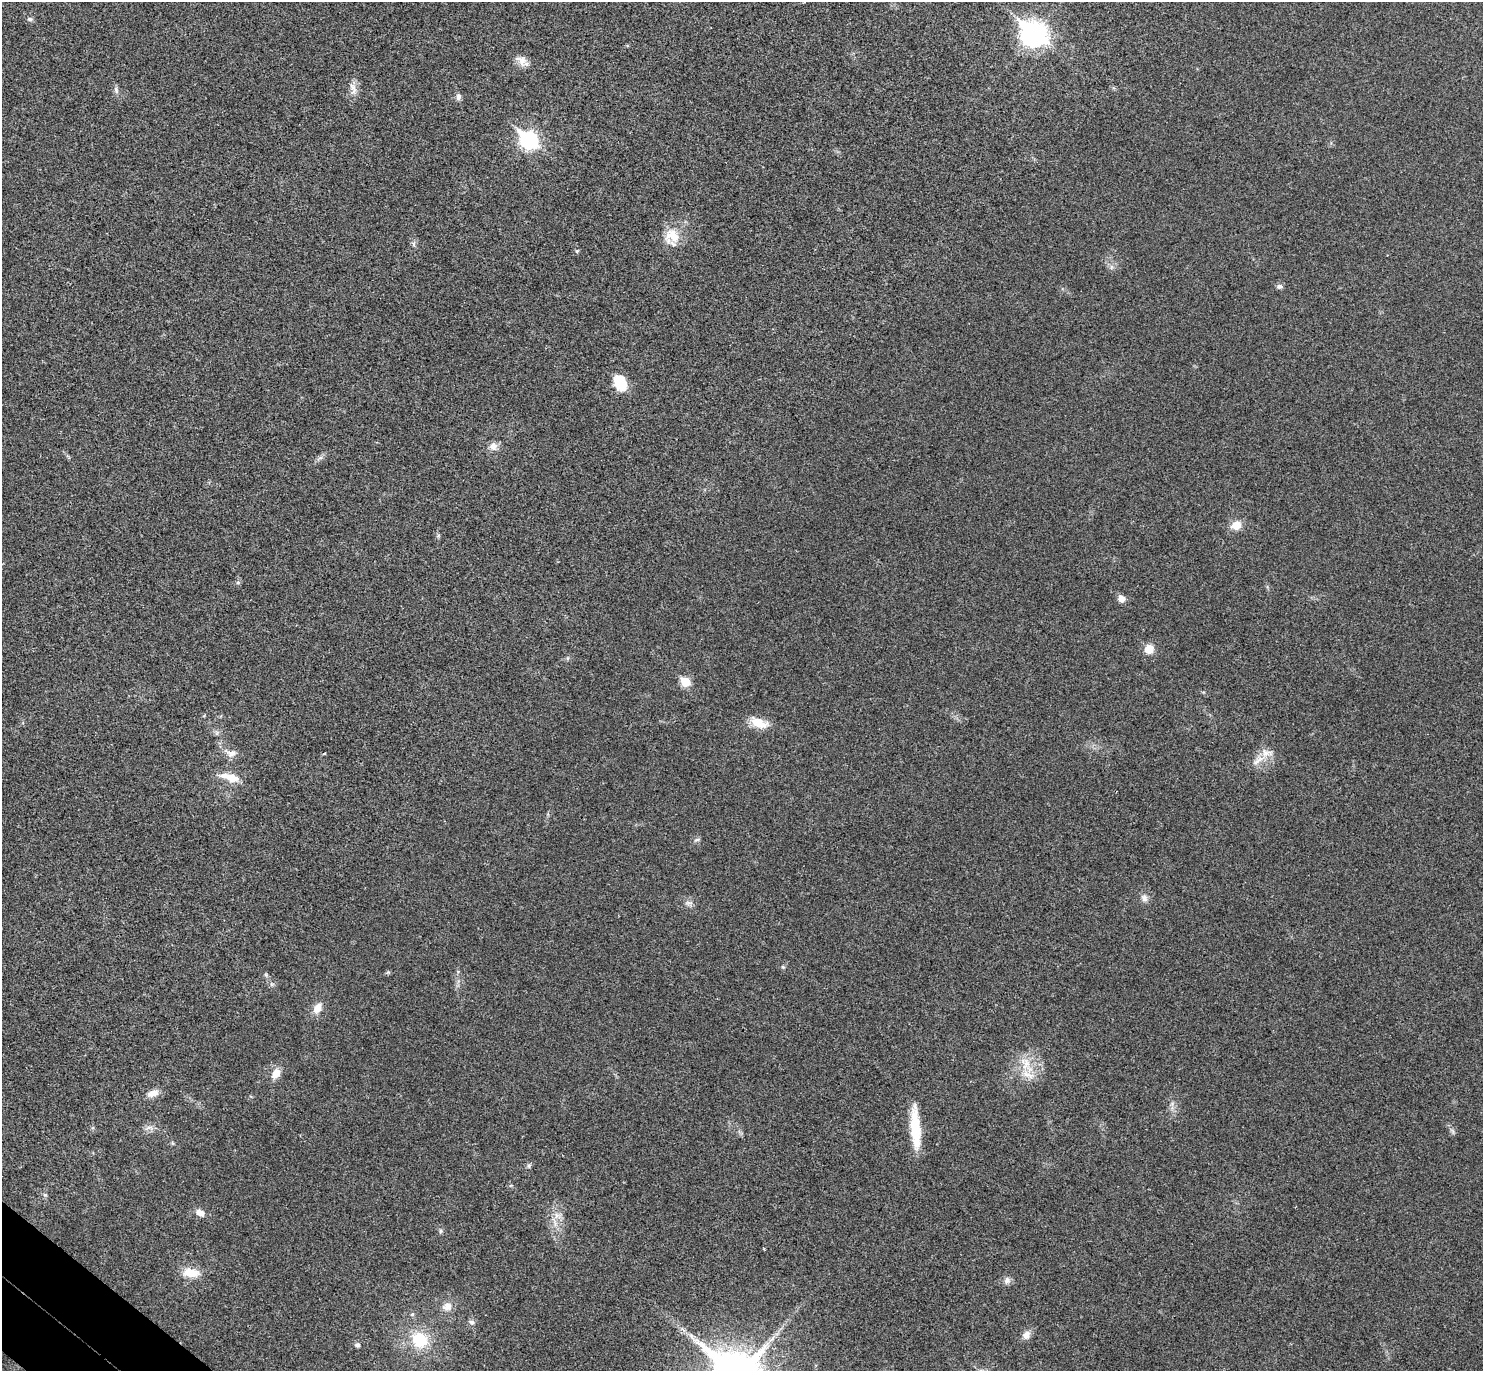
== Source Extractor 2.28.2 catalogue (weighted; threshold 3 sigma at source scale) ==
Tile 7 of 4 x 4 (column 3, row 2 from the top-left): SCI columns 3002-4482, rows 2937-4305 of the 6006 x 6014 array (HDU 1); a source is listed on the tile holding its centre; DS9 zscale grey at full resolution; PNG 1485 x 1373 px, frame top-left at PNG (2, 2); no overlay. Shown black and unused: <1% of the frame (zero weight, under 3 of 4 exposures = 6% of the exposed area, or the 3 px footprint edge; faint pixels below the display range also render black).
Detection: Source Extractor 2.28.2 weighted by HDU 2 'WHT'; one run over the whole footprint, this tile lists its part. Background 0.0286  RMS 0.0055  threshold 0.0246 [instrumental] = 3 sigma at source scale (4.5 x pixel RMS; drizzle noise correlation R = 1.50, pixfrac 1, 0.05/0.05 arcsec/px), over >= 5 px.
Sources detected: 47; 1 inside a brighter listed object's ellipse — not listed separately; the other 46 listed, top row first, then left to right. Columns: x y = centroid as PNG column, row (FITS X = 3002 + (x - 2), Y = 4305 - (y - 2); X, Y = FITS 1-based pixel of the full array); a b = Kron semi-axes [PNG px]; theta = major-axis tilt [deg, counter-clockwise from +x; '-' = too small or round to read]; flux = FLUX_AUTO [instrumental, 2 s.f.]
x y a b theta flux
30 19 7 5 -16 1.1
1034 34 11 9 -38 400
521 60 16 11 -39 4.5
353 88 19 8 -79 4
116 90 11 5 -73 1.7
458 97 8 6 85 1.8
529 140 9 7 -40 170
672 236 22 21 - 12
577 251 5 4 - 0.78
1279 286 8 6 14 1.6
620 383 17 12 -67 14
493 446 11 9 89 3.6
1236 525 9 8 - 7.3
238 582 6 5 - 0.92
1121 599 8 7 - 3.3
1149 649 11 10 - 6
685 682 6 5 - 21
759 723 24 11 -22 8.6
231 753 16 9 -12 4.3
1266 753 19 10 -10 5.3
324 754 4 3 - 0.54
230 777 25 9 -16 9
697 840 8 4 9 0.97
1144 898 10 8 -64 2.6
688 903 7 4 -18 1.4
783 967 6 4 -18 0.65
266 975 6 4 -72 0.78
317 1008 13 9 59 5.4
1026 1064 29 13 -62 12
276 1073 13 9 67 5.2
153 1093 15 9 21 4.6
149 1128 11 5 0 2.1
915 1128 49 11 -86 20
529 1166 6 4 -90 0.93
45 1195 6 5 - 0.92
200 1213 11 8 -22 3.6
557 1215 9 6 73 2.9
440 1231 6 4 89 0.89
764 1249 4 2 - 0.43
191 1273 22 12 -8 9.3
1007 1281 10 7 60 2.3
447 1306 13 10 16 4.4
471 1322 7 6 - 1.5
1026 1335 12 9 59 3.3
420 1340 21 19 -38 20
357 1345 7 5 -8 1.4